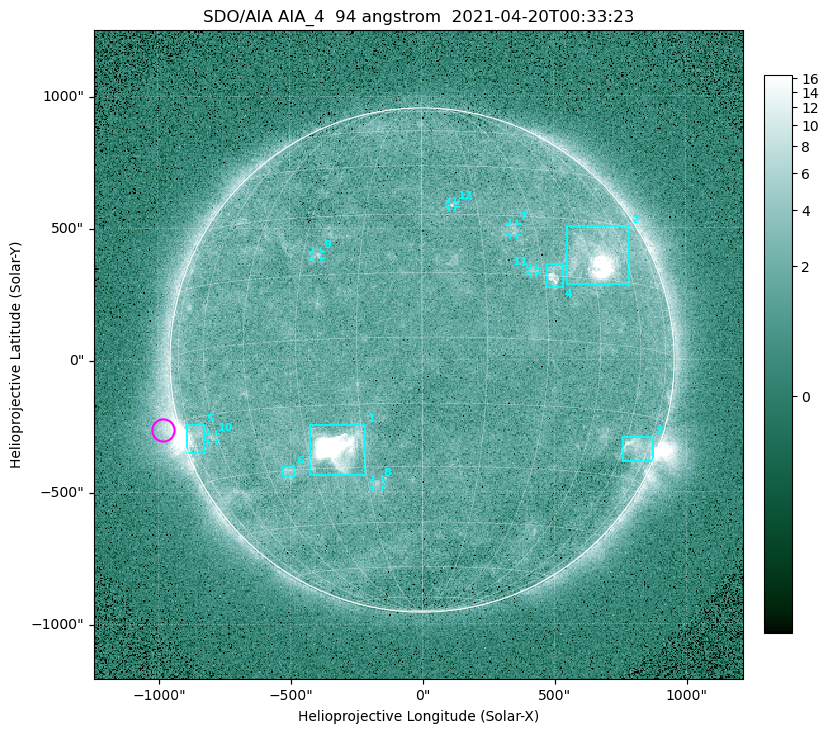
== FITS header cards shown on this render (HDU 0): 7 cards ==
TELESCOP= 'SDO/AIA '
INSTRUME= 'AIA_4   '
WAVELNTH=                   94
WAVEUNIT= 'angstrom'
DATE-OBS= '2021-04-20T00:33:23.12'
CTYPE1  = 'HPLN-TAN'
CTYPE2  = 'HPLT-TAN'

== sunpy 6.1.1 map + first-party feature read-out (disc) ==
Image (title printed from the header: SDO/AIA AIA_4  94 angstrom  2021-04-20T00:33:23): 512 x 512 px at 4.8 arcsec/px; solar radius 955 arcsec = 199 px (full disc in frame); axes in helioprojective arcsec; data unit not stated in the header (colour bar unlabelled)
Orientation: roll -0.138 deg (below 1 deg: not rotated)
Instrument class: DISC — disc imager (sunpy class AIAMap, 94 A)
Bright regions (active regions / flare kernels): reference = the median radial profile (limb darkening/brightening removed); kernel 5 px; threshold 5 sigma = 2.43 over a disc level ~1.7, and >= 1.15x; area >= 9 px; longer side >= 5 px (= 24 arcsec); searched inside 0.97 R_sun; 12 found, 12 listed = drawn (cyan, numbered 1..; 6 of them under ~33 arcsec drawn as corner ticks so the feature stays visible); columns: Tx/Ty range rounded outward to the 10 arcsec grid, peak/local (2 s.f.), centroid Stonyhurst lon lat
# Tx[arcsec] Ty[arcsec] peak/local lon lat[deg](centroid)
1 -430..-210 -440..-240 411 -22 -25
2 550..790 280..510 30 +48 +20
3 760..880 -390..-290 4.7 +67 -22
4 470..540 270..360 6.2 +33 +15
5 -900..-820 -350..-240 7.1 -72 -19
6 -530..-480 -440..-400 3.1 -38 -30
7 330..370 470..520 3.1 +24 +26
8 -190..-150 -480..-450 3.2 -13 -34
9 -410..-380 390..410 3 -26 +20
10 -810..-780 -300..-280 2.7 -62 -20
11 410..440 330..350 2.7 +27 +16
12 100..130 580..600 3 +8 +33
Off-limb structures (1.02-1.3 R_sun): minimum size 50 px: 5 found; the strongest spans PA ~85..115 deg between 1.02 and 1.21 R_sun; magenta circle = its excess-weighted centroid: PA ~105 deg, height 1.06 R_sun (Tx ~-980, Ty ~-260 arcsec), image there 5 x the reference